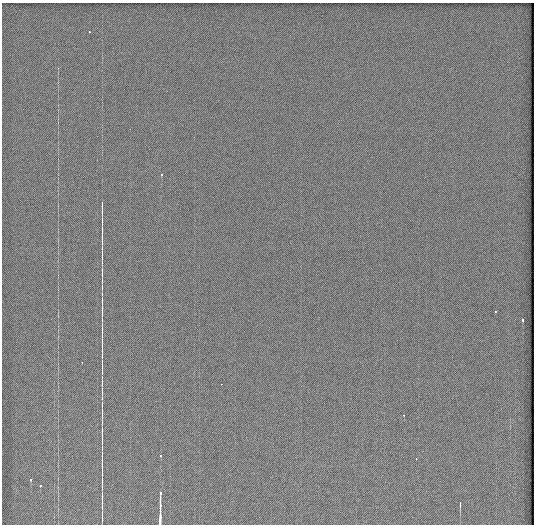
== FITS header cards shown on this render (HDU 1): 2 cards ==
NAXIS1  =                  532 / Axis length
NAXIS2  =                  522 / Axis length

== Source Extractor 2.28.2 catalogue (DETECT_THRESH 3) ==
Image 532 x 522 px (HDU 1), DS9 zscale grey, 1 PNG px = 1 image px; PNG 536 x 526 px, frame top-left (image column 1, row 522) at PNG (2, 3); no overlay
Background 1160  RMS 5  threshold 15.1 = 3 sigma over >= 5 px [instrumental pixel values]
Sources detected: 37; all 37 listed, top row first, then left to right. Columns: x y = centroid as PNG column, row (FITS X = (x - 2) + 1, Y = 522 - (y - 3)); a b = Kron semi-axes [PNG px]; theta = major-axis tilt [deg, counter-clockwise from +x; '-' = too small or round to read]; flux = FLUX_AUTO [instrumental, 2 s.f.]
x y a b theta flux
89 31 3 3 - 1400
162 175 3 3 - 4700
102 202 3 2 - 290
102 207 10 2 90 670
102 230 15 2 90 1100
102 242 8 2 90 750
102 254 10 2 90 530
102 272 13 2 90 630
102 287 7 2 90 310
102 301 9 2 90 460
102 311 14 2 90 690
495 312 3 2 - 1100
522 320 4 3 - 5600
102 334 14 2 90 940
102 349 11 2 90 860
102 356 5 2 - 310
102 362 8 2 90 580
82 363 3 2 - 1200
221 384 2 2 - 700
102 393 21 2 90 1400
102 413 14 2 90 1000
404 415 3 2 - 6200
102 435 24 2 90 1900
160 456 3 3 - 3200
416 459 2 2 - 2500
102 462 10 3 88 910
102 472 18 2 90 1000
31 480 3 3 - 2500
102 481 10 2 90 790
40 486 3 3 - 2700
160 493 6 3 79 9100
102 498 14 4 -89 1300
460 502 4 2 - 2000
102 504 18 3 88 1200
160 505 27 2 90 150000
160 511 18 3 90 140000
102 515 10 2 90 790